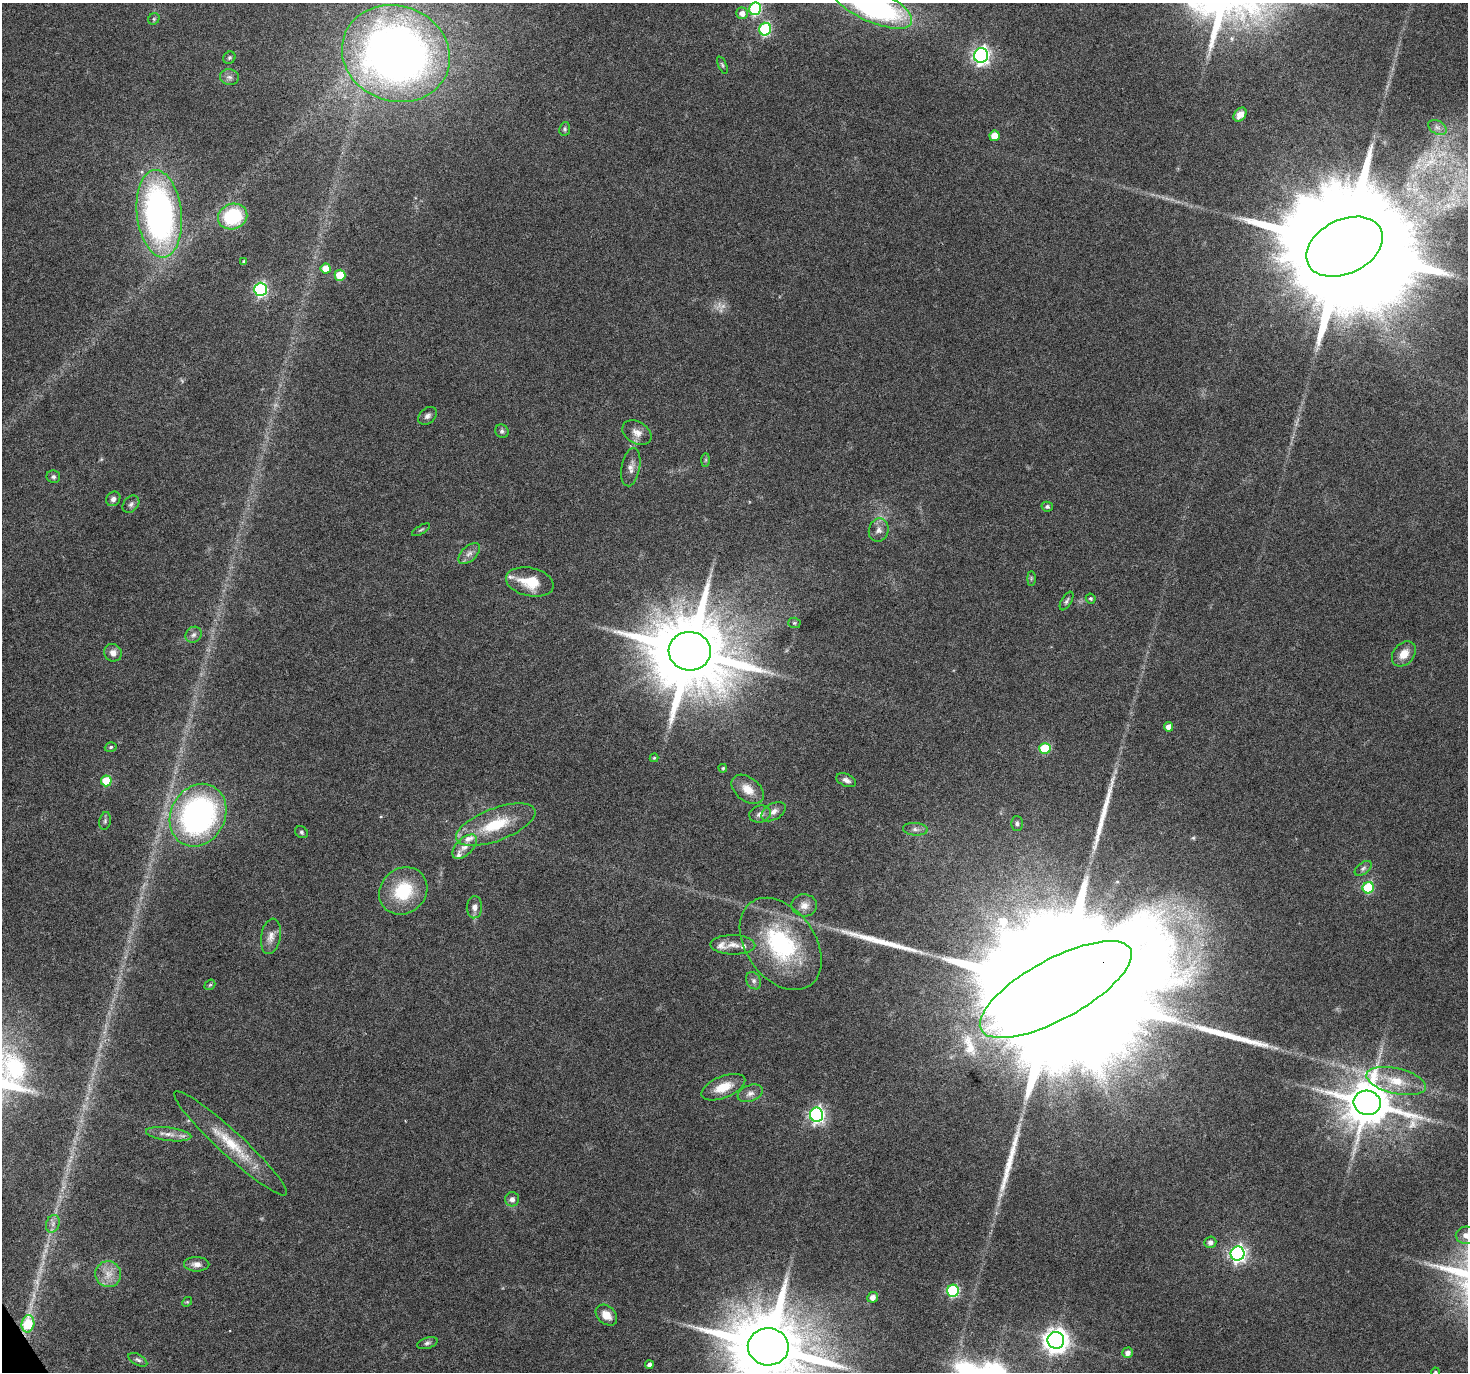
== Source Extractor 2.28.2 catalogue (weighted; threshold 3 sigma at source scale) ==
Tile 7 of 4 x 4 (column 3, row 2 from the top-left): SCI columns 2933-4398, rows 2857-4226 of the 5868 x 5773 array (HDU 1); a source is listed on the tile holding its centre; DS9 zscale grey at full resolution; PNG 1470 x 1374 px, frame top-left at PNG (2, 3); each listed source drawn as its Kron ellipse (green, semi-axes under 4 px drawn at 4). Shown black and unused: <1% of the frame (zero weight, under 4 of 8 exposures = <1% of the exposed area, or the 3 px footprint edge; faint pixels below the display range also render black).
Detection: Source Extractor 2.28.2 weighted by HDU 2 'WHT'; one run over the whole footprint, this tile lists its part. Background 0.0491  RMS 0.0031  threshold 0.0126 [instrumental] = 3 sigma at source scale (4.09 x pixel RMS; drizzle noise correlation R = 1.36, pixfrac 0.8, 0.0396/0.0396 arcsec/px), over >= 5 px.
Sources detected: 110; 6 too faint to see at this stretch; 4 long thin detections or spike segments (spike, bleed or trail) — neither listed nor drawn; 4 inside a brighter listed object's ellipse — not listed separately; the other 96 listed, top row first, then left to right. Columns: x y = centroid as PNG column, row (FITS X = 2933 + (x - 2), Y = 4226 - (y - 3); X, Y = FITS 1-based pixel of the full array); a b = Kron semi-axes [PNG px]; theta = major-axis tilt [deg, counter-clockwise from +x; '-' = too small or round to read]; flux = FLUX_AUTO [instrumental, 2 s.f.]
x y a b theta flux
872 5 43 16 -24 90
755 9 6 6 - 34
742 13 6 6 - 1.9
154 19 6 5 - 0.45
765 29 6 6 - 32
396 54 55 47 -19 220
981 55 7 7 - 100
229 58 6 5 - 0.51
722 65 9 4 -66 0.52
229 77 9 8 - 1.2
1240 115 8 5 50 2.4
1437 127 10 6 -30 1.3
565 129 7 5 82 0.57
994 136 5 5 - 4.9
159 214 44 22 -84 110
233 216 15 12 21 19
1345 247 40 27 26 19000
244 261 4 4 - 0.34
326 268 5 5 - 4.4
340 275 5 5 - 9.7
261 289 6 6 - 53
427 416 10 7 41 1.2
502 431 7 6 - 0.79
637 433 16 11 -32 2.5
706 460 7 4 89 0.48
631 467 19 9 79 2.1
53 477 7 6 - 0.71
113 499 8 6 48 1.1
131 504 10 7 48 0.96
1047 507 6 5 - 0.66
421 530 10 3 29 0.47
879 530 12 9 74 1.8
469 554 13 7 44 1.7
1031 578 7 3 -90 0.42
530 582 24 14 -12 7.9
1091 599 5 4 - 0.53
1067 601 10 5 60 0.77
794 623 6 5 - 0.43
194 635 8 7 - 1.1
690 651 21 19 -6 4200
113 653 9 8 - 1.9
1404 654 14 10 50 3.6
1169 727 4 4 - 2.3
111 747 6 4 18 0.46
1045 748 5 5 - 17
654 758 4 4 - 0.34
723 768 4 4 - 0.4
846 780 10 6 -23 1.3
106 781 5 5 - 10
748 789 18 12 -38 4.1
774 812 13 8 31 1.9
760 814 11 8 15 1.7
198 815 32 27 62 86
105 821 9 5 80 0.68
1017 823 7 6 - 0.68
496 825 42 16 21 13
915 829 12 6 -4 1.3
301 832 7 5 -35 0.57
465 847 15 8 44 2.2
1363 868 10 5 37 0.86
1368 888 6 5 - 19
403 891 25 22 41 15
804 905 13 11 -3 2.5
474 907 11 7 86 1.8
271 936 18 9 80 2.6
781 944 51 34 -54 35
733 945 22 9 -1 3
754 981 9 7 -58 1
210 985 6 4 42 0.39
1056 989 85 30 29 47000
1396 1081 30 13 -13 8.3
723 1087 23 10 22 5.8
750 1093 13 8 21 1.7
1367 1103 14 12 -12 1400
816 1115 7 6 - 83
169 1134 23 6 -7 2.6
230 1143 76 12 -42 12
512 1199 7 7 - 1.5
53 1224 9 6 71 1.3
1467 1235 11 8 -1 2.3
1210 1242 6 5 - 1.3
1238 1254 7 7 - 100
197 1264 12 7 -1 1.8
108 1274 13 13 - 3.6
953 1291 6 6 - 35
873 1297 5 5 - 2
187 1302 5 4 - 0.34
606 1315 12 9 -42 3.1
28 1324 8 6 78 12
1056 1340 8 8 - 280
427 1343 10 5 17 0.84
768 1347 20 18 -4 3900
1128 1353 5 5 - 1.4
138 1360 10 5 -29 0.83
649 1365 4 4 - 1.1
1435 1372 4 3 - 0.33
Overlapping masked pixels (flux is a lower limit): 2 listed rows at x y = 1056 989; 28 1324
Isophote crosses this tile's border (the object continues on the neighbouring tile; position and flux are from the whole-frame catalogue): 5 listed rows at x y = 872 5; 755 9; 1467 1235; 768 1347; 1435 1372